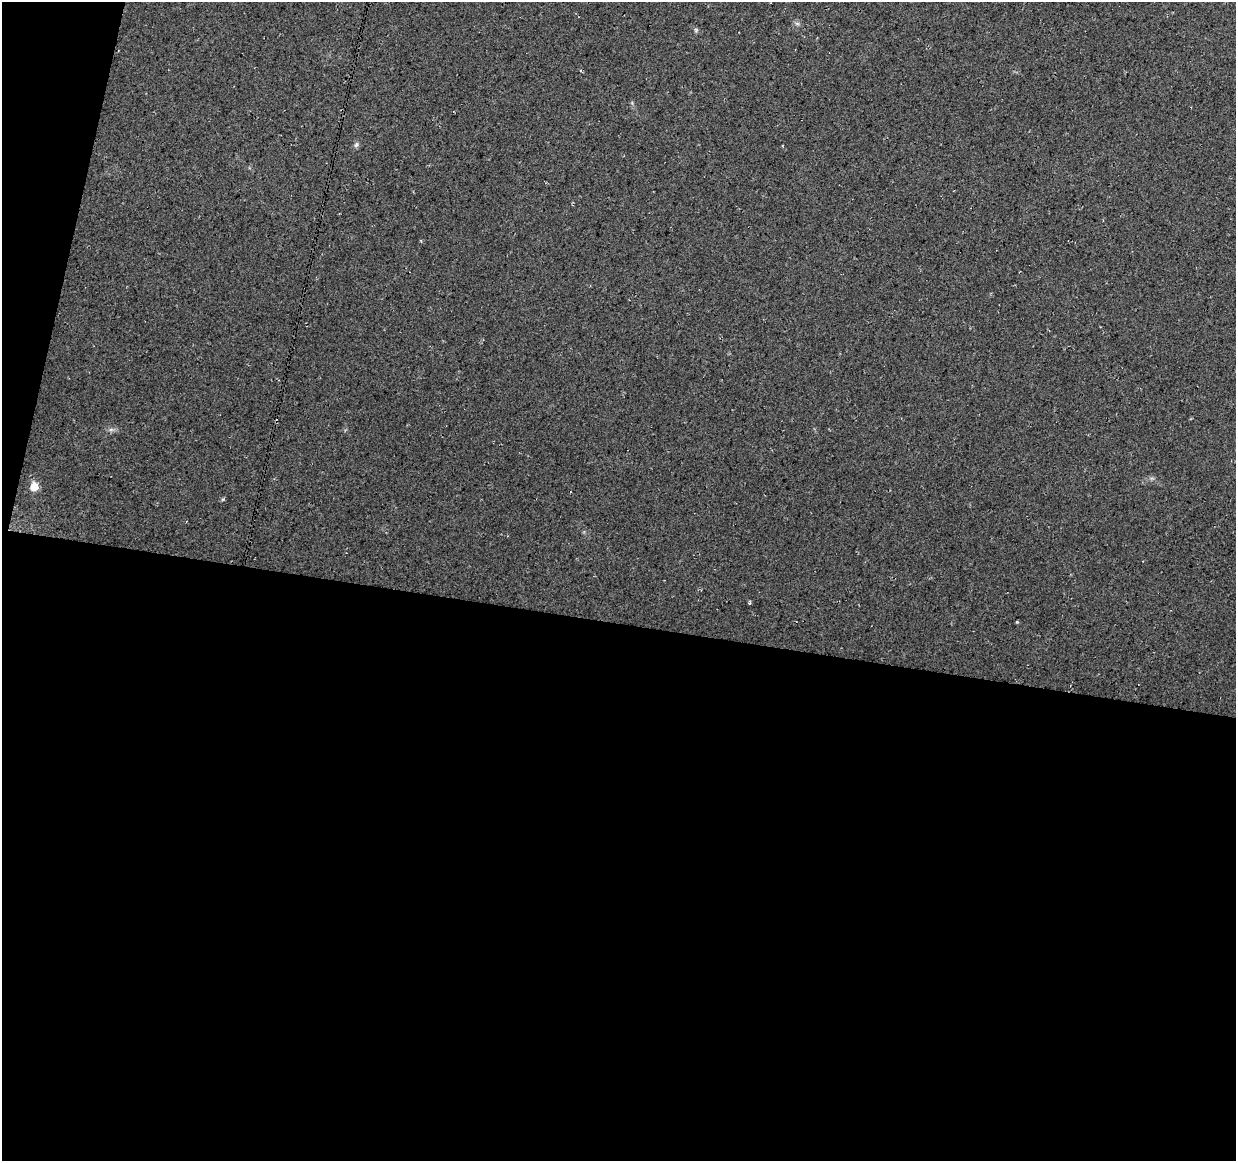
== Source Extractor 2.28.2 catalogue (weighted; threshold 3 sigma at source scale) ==
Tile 13 of 4 x 4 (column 1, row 4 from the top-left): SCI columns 1-1234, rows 226-1384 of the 4944 x 5147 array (HDU 1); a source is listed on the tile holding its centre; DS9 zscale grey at full resolution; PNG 1238 x 1163 px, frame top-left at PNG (2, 2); no overlay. Shown black and unused: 49% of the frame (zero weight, under 3 of 4 exposures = <1% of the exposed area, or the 3 px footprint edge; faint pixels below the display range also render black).
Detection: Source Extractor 2.28.2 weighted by HDU 2 'WHT'; one run over the whole footprint, this tile lists its part. Background 0.0376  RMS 0.01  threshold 0.0463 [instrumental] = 3 sigma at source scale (4.5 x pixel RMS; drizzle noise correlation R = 1.50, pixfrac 1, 0.0396/0.0396 arcsec/px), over >= 5 px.
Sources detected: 3; all 3 listed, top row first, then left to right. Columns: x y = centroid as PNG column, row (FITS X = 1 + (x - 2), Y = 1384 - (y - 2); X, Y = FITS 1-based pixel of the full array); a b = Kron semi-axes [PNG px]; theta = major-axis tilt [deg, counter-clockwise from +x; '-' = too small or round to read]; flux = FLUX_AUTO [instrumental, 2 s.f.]
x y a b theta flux
356 145 8 5 70 2.5
111 429 7 4 0 2.4
34 487 5 5 - 34